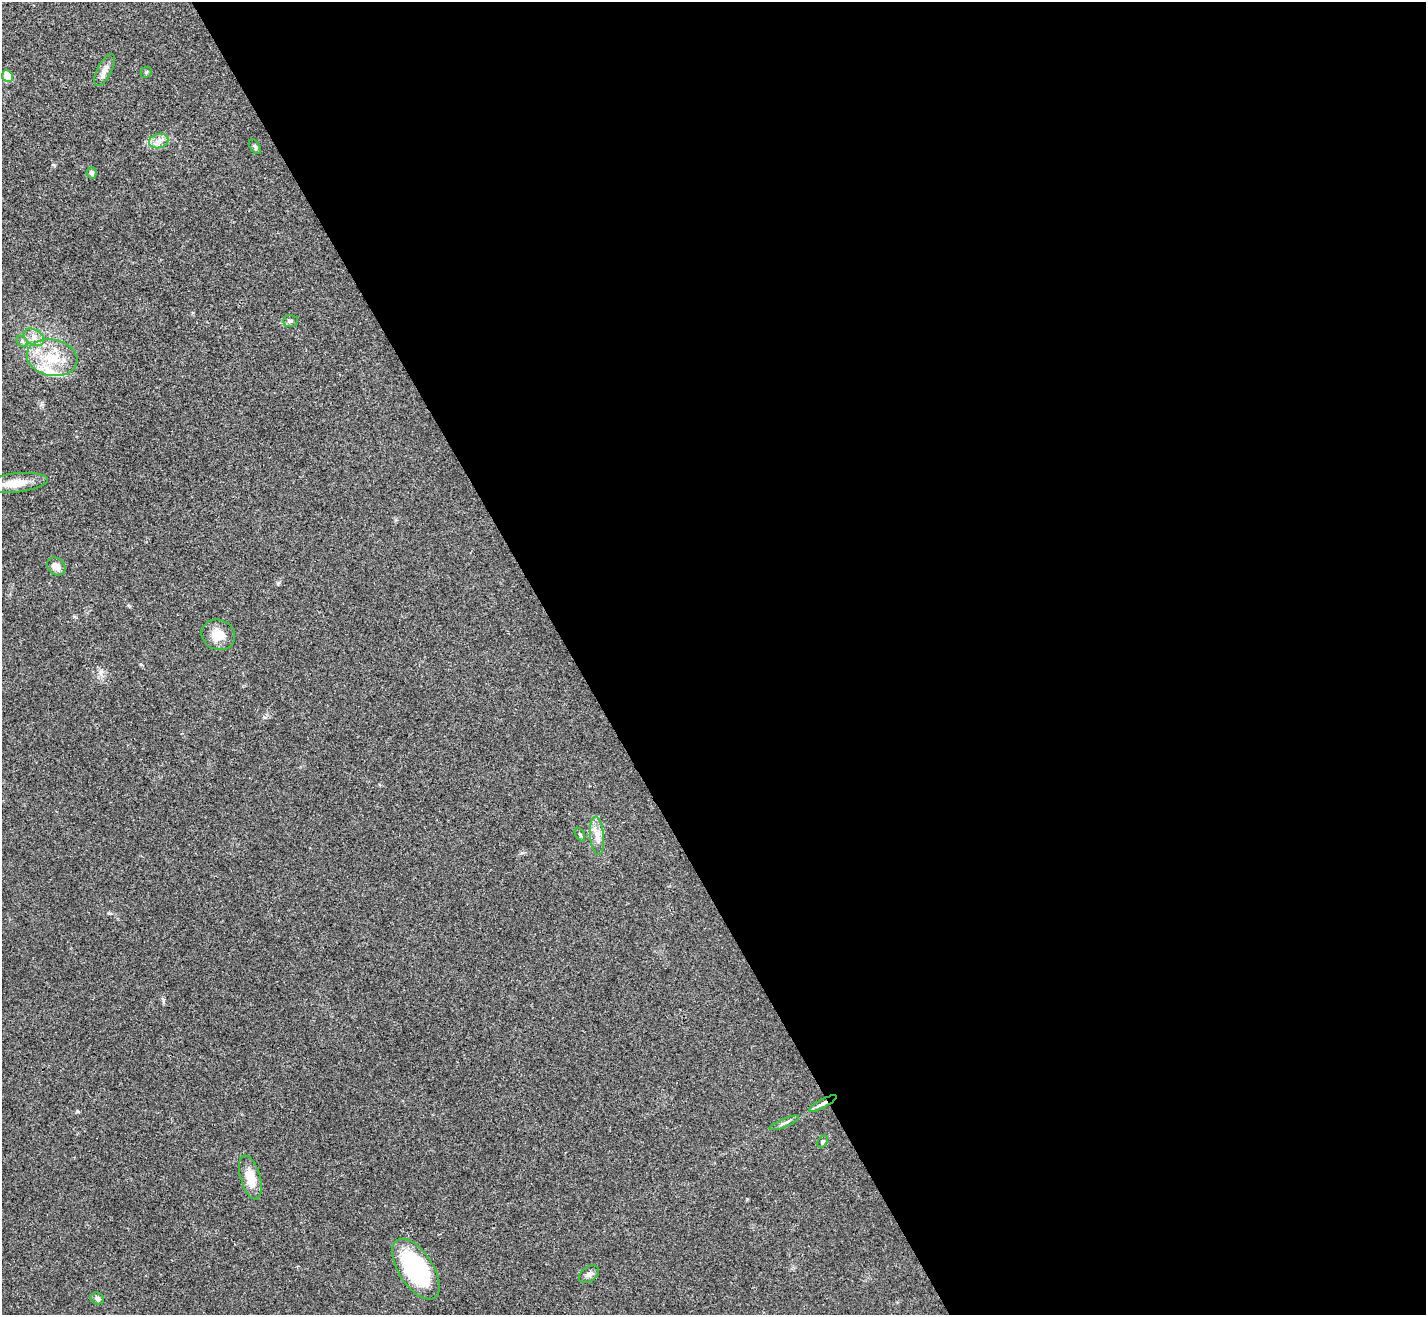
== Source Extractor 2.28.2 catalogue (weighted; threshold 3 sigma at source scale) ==
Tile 8 of 4 x 4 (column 4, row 2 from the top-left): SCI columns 4277-5700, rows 2781-4093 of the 5705 x 5696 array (HDU 1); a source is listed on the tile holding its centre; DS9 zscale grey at full resolution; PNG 1428 x 1317 px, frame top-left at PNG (2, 2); each listed source drawn as its Kron ellipse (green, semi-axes under 4 px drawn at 4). Shown black and unused: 60% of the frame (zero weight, under 3 of 4 exposures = <1% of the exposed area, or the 3 px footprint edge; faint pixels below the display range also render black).
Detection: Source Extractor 2.28.2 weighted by HDU 2 'WHT'; one run over the whole footprint, this tile lists its part. Background 0.0219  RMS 0.0042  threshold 0.0191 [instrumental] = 3 sigma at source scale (4.5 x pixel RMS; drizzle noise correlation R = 1.50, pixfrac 1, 0.05/0.05 arcsec/px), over >= 5 px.
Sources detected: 23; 1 inside a brighter listed object's ellipse — not listed separately; the other 22 listed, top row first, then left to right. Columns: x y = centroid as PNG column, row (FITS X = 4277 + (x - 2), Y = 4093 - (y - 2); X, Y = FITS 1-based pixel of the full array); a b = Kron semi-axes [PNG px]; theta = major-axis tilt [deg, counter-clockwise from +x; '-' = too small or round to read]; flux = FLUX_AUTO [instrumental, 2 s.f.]
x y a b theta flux
105 70 17 7 63 2.8
146 72 6 5 - 0.62
7 76 6 5 - 8.8
159 141 10 7 13 2.3
255 147 8 5 -57 0.82
92 173 6 5 - 1.2
290 321 7 6 - 0.94
34 337 11 7 -31 2.7
22 341 6 4 -46 0.74
52 358 25 18 -11 15
15 483 33 9 6 8.1
56 566 10 8 -40 2.9
218 635 17 15 -22 6.6
580 835 8 4 -62 0.58
597 836 19 7 -85 3.8
823 1103 15 4 28 1.8
784 1123 16 3 23 1.1
823 1142 6 4 57 0.68
250 1177 22 10 -74 7.9
416 1269 34 17 -57 50
589 1274 11 7 34 1.8
97 1298 7 5 -27 1.1
Overlapping masked pixels (flux is a lower limit): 1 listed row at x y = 823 1103
Unlisted compact peaks at least as high as the median listed source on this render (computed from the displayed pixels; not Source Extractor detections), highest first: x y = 163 1000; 100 672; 77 1111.